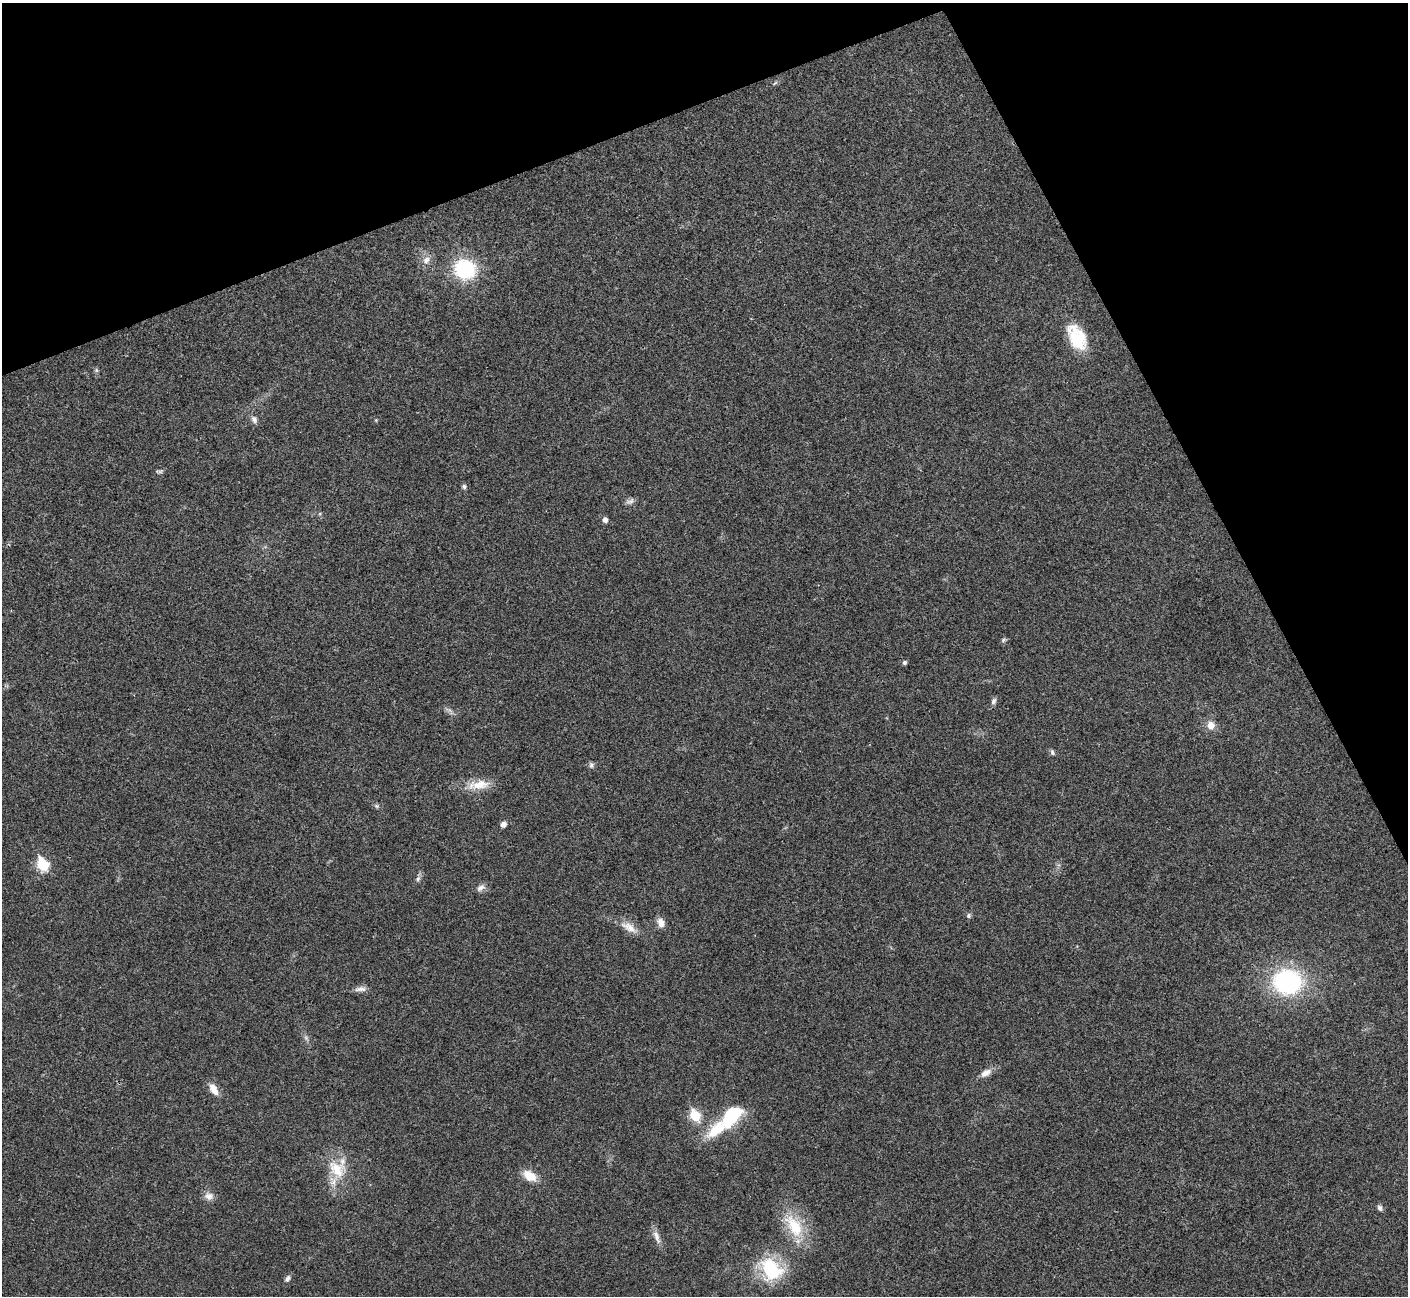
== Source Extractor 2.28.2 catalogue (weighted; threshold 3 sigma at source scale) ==
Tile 3 of 4 x 4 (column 3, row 1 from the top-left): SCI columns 2813-4218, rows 4037-5330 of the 5629 x 5617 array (HDU 1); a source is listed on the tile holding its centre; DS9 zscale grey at full resolution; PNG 1410 x 1298 px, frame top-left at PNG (2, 3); no overlay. Shown black and unused: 21% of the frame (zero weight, under 3 of 4 exposures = <1% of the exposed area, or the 3 px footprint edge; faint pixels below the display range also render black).
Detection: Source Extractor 2.28.2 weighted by HDU 2 'WHT'; one run over the whole footprint, this tile lists its part. Background 0.022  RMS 0.004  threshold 0.0179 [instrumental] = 3 sigma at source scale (4.5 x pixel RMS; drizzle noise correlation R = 1.50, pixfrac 1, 0.05/0.05 arcsec/px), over >= 5 px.
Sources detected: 41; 2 inside a brighter listed object's ellipse — not listed separately; the other 39 listed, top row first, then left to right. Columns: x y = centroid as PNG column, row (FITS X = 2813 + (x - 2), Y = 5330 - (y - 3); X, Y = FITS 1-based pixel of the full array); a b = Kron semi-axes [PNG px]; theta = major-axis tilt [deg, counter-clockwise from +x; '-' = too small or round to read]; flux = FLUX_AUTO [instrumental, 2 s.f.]
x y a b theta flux
426 260 11 9 62 2.7
465 269 19 17 -21 31
1077 337 33 18 -62 15
96 370 6 5 - 0.65
254 419 11 8 -64 1.7
376 420 4 4 - 0.36
464 486 6 6 - 0.85
630 501 12 7 27 1.4
605 520 5 5 - 1.8
1004 639 8 4 58 0.7
904 662 5 5 - 0.81
993 701 9 6 70 1.2
1211 725 10 9 - 3.5
1052 752 8 5 -71 0.85
591 765 9 5 -76 0.97
480 785 29 12 9 7.5
376 806 7 5 -1 0.74
503 824 7 6 - 1.7
42 865 7 6 - 27
418 879 9 6 51 1.2
481 888 12 8 32 1.9
968 915 6 6 - 0.85
661 923 11 8 -70 2.9
629 927 26 10 -32 4.9
1287 982 24 20 -2 60
360 989 17 6 5 2.1
306 1038 8 5 -46 0.94
986 1073 16 8 31 3
214 1089 16 8 -59 3.9
695 1115 7 6 - 21
731 1116 26 14 50 24
337 1169 27 20 -41 12
530 1176 16 10 -33 6.4
209 1196 13 10 -4 2.6
1380 1208 7 6 - 1.3
794 1226 38 18 -59 16
657 1237 21 7 -69 2.8
771 1269 26 20 -51 26
287 1278 10 6 57 1.2